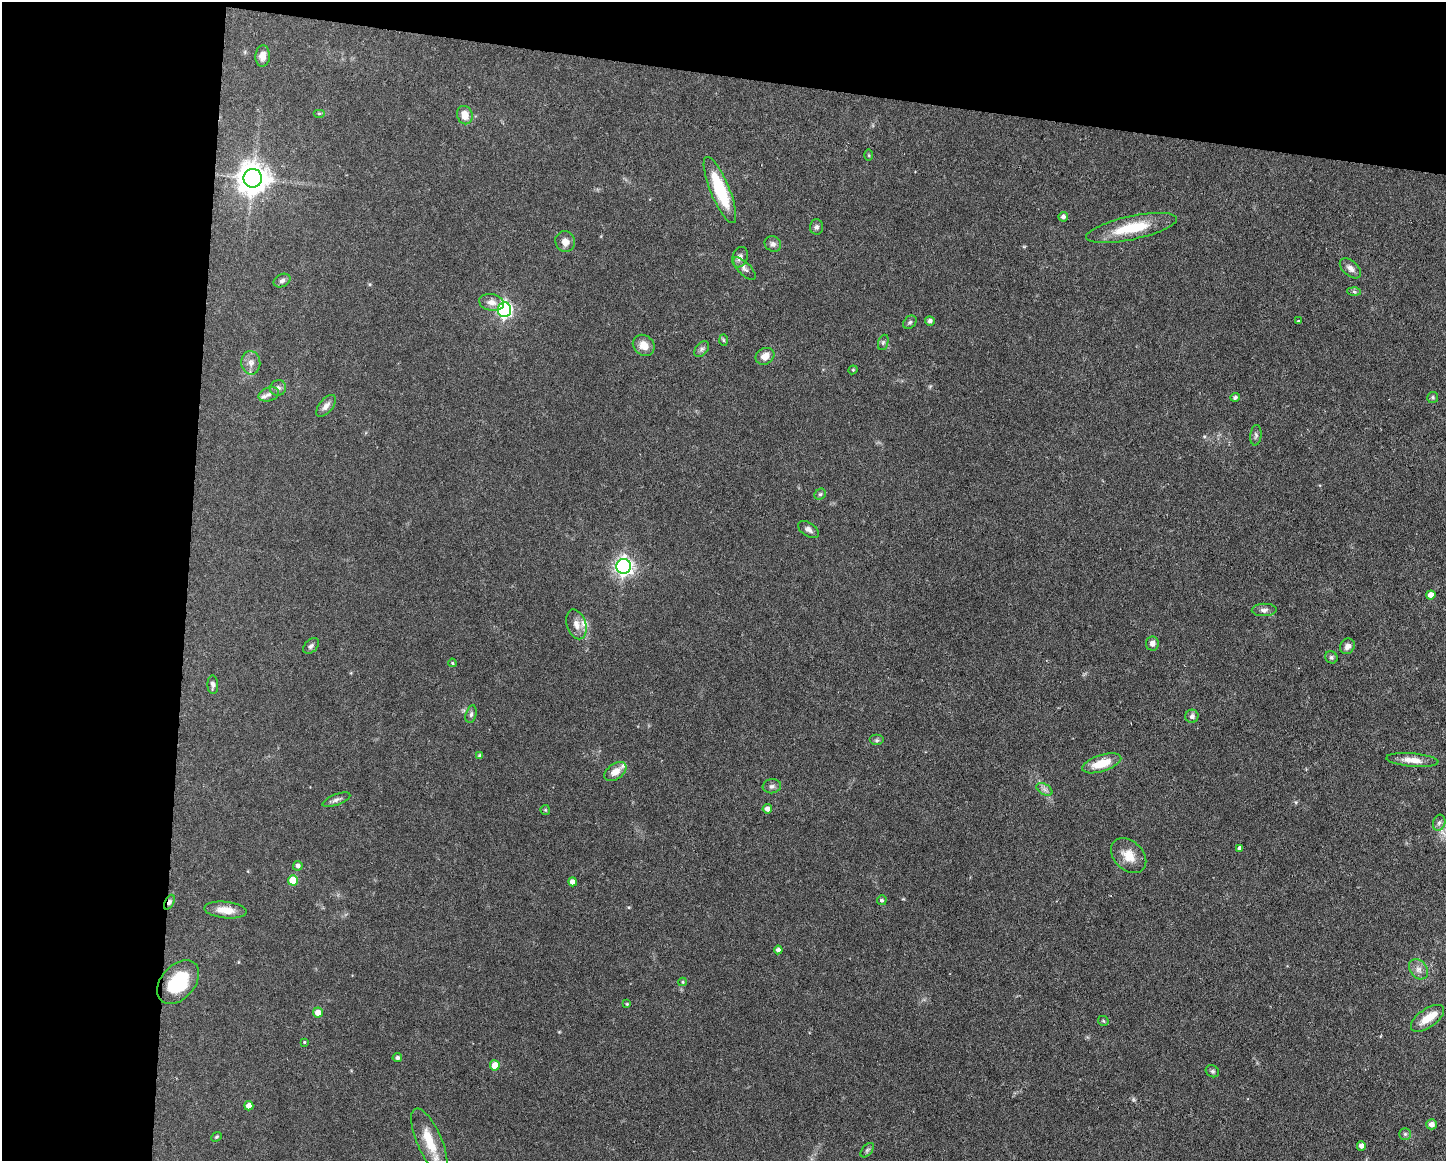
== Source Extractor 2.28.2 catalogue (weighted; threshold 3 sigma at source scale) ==
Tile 1 of 3 x 4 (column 1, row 1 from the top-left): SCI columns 222-1665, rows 3479-4637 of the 4662 x 4637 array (HDU 1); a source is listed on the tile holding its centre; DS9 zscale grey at full resolution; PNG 1448 x 1163 px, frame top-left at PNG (2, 2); each listed source drawn as its Kron ellipse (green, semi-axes under 4 px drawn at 4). Shown black and unused: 19% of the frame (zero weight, under 3 of 6 exposures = <1% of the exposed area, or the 3 px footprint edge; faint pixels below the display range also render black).
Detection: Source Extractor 2.28.2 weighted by HDU 2 'WHT'; one run over the whole footprint, this tile lists its part. Background 0.0934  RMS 0.0049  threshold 0.0202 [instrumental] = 3 sigma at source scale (4.09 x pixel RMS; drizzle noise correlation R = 1.36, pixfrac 0.8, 0.05/0.05 arcsec/px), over >= 5 px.
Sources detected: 93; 1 too faint to see at this stretch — neither listed nor drawn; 6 inside a brighter listed object's ellipse — not listed separately; the other 86 listed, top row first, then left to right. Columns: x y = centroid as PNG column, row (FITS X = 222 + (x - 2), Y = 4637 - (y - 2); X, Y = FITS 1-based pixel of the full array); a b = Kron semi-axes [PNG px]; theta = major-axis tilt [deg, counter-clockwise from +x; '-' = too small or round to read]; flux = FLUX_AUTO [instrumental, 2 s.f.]
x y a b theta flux
263 56 10 7 88 3.4
319 113 6 4 0 0.54
465 115 9 7 -71 5.1
869 155 5 3 - 0.47
253 178 9 9 - 750
720 190 35 9 -68 24
1063 217 5 4 - 1.4
816 227 7 6 - 1.3
1132 228 46 11 12 18
565 242 10 9 - 3.4
773 244 8 7 - 1.6
740 257 10 7 70 2.1
1350 268 12 7 -42 2.6
744 269 15 6 -45 2.1
282 281 9 6 25 1.3
1354 292 6 4 -2 0.81
491 302 12 8 -10 3.3
504 310 7 6 - 120
930 321 5 4 - 1.5
1298 321 3 3 - 0.51
910 322 7 5 44 0.96
723 340 6 4 -88 0.59
883 342 8 5 70 0.96
644 345 11 10 - 5
702 349 9 6 49 1.3
765 356 10 8 30 4.1
251 363 12 9 -85 3.1
853 370 4 4 - 0.5
278 388 8 7 - 1.7
269 394 10 7 18 1.8
1235 397 5 4 - 0.96
1433 397 5 5 - 0.74
326 406 13 6 51 2.6
1256 435 10 5 85 1.2
820 494 6 5 - 0.77
808 529 11 6 -34 2.1
624 566 7 7 - 190
1431 595 4 4 - 3
1264 610 12 6 1 1.8
576 624 15 9 -72 3.8
1152 643 7 6 - 2.1
311 646 9 6 44 1.3
1347 646 8 7 - 2.3
1331 657 6 6 - 0.92
452 663 4 3 - 0.51
213 685 9 5 -88 1.5
471 714 9 5 75 1.1
1192 716 6 6 - 1.5
877 740 7 5 0 1
480 756 4 3 - 1.2
1412 760 26 6 -5 5.3
1102 763 20 8 17 10
615 772 12 7 36 4.4
772 786 9 7 8 1.5
1044 789 9 5 -31 1.5
336 800 15 5 22 1.7
767 809 5 4 - 2.3
545 810 5 4 - 0.5
1439 823 8 6 72 1.5
1240 848 4 4 - 1.4
1129 856 20 14 -45 7.1
298 866 5 4 - 1.6
293 880 5 5 - 13
573 882 4 4 - 2.5
882 900 5 4 - 0.82
169 902 8 4 64 1.4
225 910 21 8 -5 6.3
778 950 4 4 - 1.6
1418 969 11 8 -51 2.8
178 982 25 17 49 25
683 982 4 4 - 0.51
627 1004 3 3 - 0.54
318 1013 5 5 - 3.9
1427 1018 19 9 35 7.5
1103 1021 5 5 - 0.58
304 1042 3 3 - 0.47
397 1058 5 4 - 1.3
495 1065 5 5 - 6.9
1212 1071 7 5 -31 0.86
249 1106 4 4 - 3.4
1432 1124 5 5 - 2.5
1405 1134 6 6 - 0.98
217 1137 6 4 40 0.62
429 1141 35 12 -66 12
1361 1146 5 4 - 2.1
867 1150 8 5 49 0.96
Overlapping masked pixels (flux is a lower limit): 1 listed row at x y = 169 902